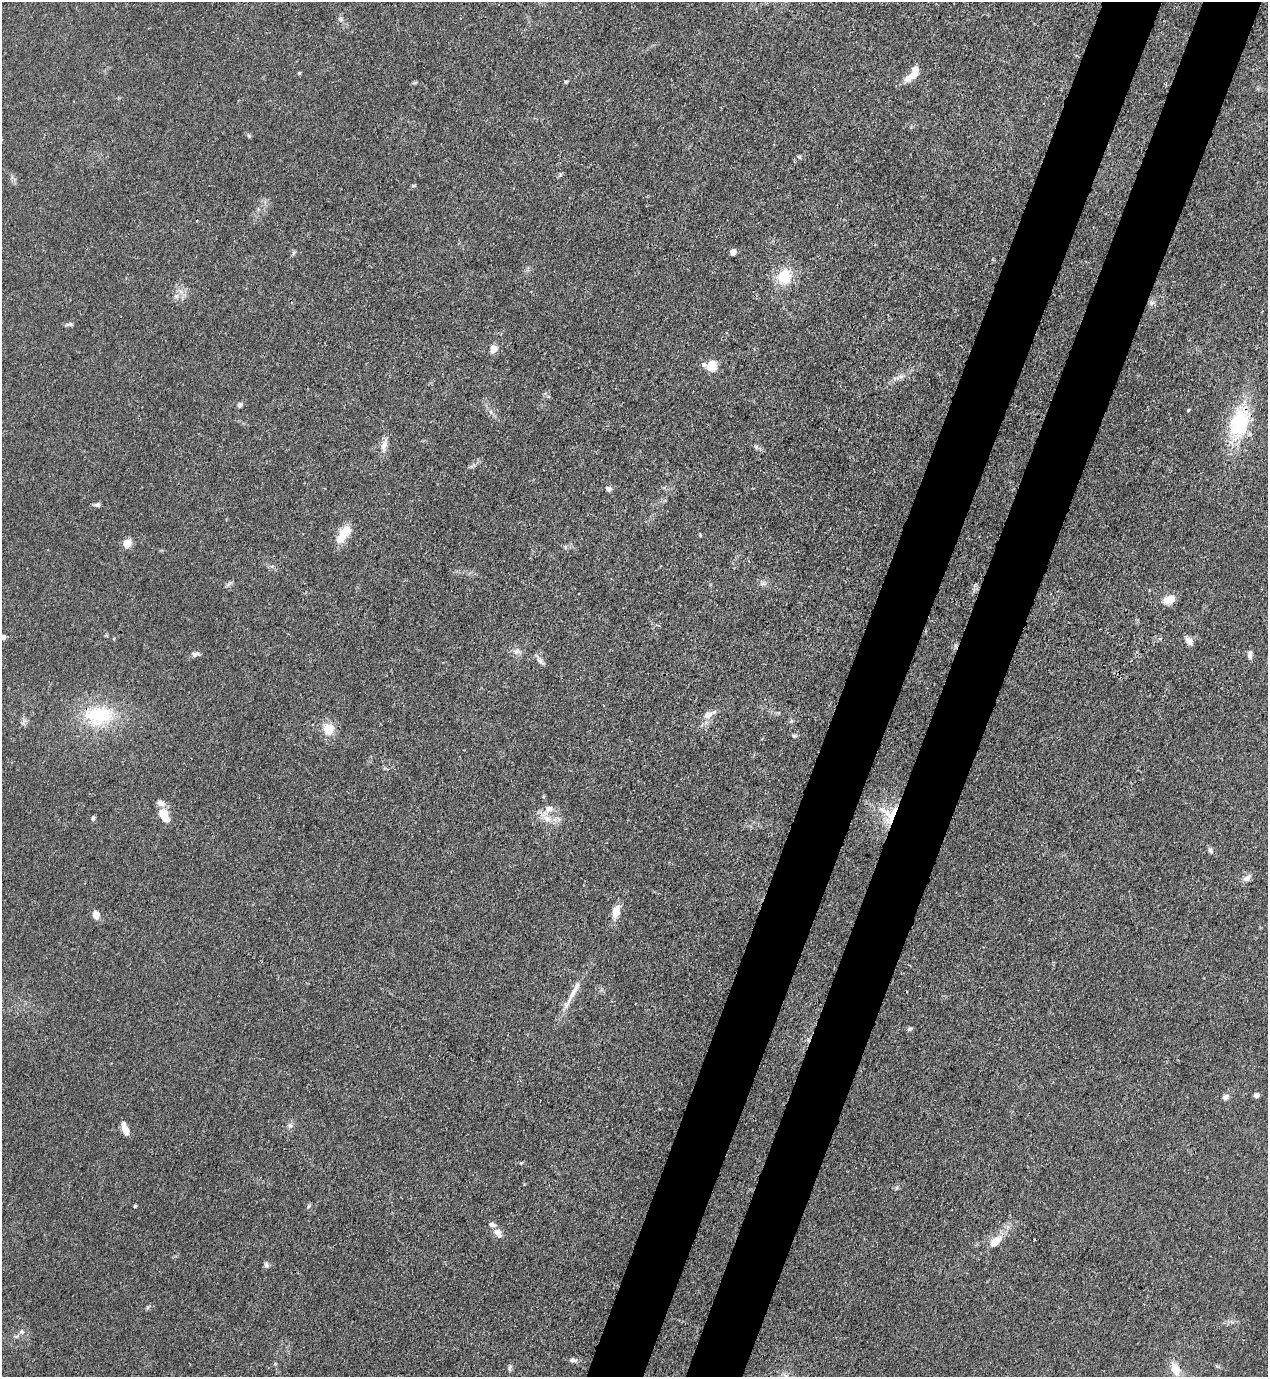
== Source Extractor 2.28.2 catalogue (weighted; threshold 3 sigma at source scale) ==
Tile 10 of 4 x 4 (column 2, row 3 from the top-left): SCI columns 1620-2885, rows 1416-2790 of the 5639 x 5578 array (HDU 1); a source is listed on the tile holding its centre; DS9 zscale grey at full resolution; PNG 1270 x 1379 px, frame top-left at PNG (2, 2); no overlay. Shown black and unused: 9% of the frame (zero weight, under 3 of 4 exposures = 7% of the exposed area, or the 3 px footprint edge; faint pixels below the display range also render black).
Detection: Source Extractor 2.28.2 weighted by HDU 2 'WHT'; one run over the whole footprint, this tile lists its part. Background 0.0149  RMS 0.0024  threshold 0.011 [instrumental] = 3 sigma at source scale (4.5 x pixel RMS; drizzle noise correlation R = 1.50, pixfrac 1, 0.05/0.05 arcsec/px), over >= 5 px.
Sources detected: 68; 3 inside a brighter listed object's ellipse — not listed separately; the other 65 listed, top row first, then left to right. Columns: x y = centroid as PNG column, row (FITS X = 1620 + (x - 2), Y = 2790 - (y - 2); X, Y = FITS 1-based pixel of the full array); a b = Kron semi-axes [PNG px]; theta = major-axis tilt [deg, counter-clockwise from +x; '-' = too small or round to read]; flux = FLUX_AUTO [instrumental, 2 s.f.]
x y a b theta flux
341 19 7 4 -89 0.51
299 73 4 4 - 0.31
911 76 19 7 34 3.5
566 82 4 4 - 0.33
414 83 7 4 18 0.34
248 135 6 4 -71 0.34
799 157 6 5 - 0.33
413 186 6 4 -1 0.29
733 252 6 5 - 1.5
784 277 18 16 76 7.1
176 296 7 5 44 0.67
1152 303 8 7 - 0.82
69 324 11 4 6 0.52
493 349 10 8 77 1.7
711 366 7 6 - 14
239 405 6 5 - 0.71
491 412 6 4 -89 0.49
1239 423 40 22 74 17
384 445 17 8 76 1.8
756 446 6 4 -18 0.49
609 489 7 6 - 0.8
97 505 7 6 - 0.62
343 534 22 10 57 5.1
700 535 5 4 - 0.23
127 543 6 5 - 8.3
763 583 8 6 17 0.72
229 584 9 3 45 0.48
1169 599 15 9 25 2.8
3 637 5 5 - 0.73
1189 641 10 8 -44 1.5
516 651 11 6 53 1
195 654 10 6 15 0.88
1250 654 12 6 -81 0.83
540 661 10 7 -41 1
99 715 38 24 4 17
708 715 12 8 22 1.8
791 721 5 5 - 0.36
328 729 13 12 - 4.2
794 736 7 4 -14 0.43
161 803 11 8 -25 1.2
548 809 12 10 6 2
163 814 8 8 - 4.3
890 815 24 21 -83 8.8
93 818 6 4 61 0.56
547 818 16 9 -15 2.7
1211 850 10 5 -49 0.62
1247 878 11 7 32 1.2
616 912 16 8 70 2.9
96 915 10 8 -79 1.7
572 994 50 6 62 4
910 1029 8 5 18 0.47
1256 1095 5 5 - 1.2
1226 1097 8 7 - 0.89
290 1126 7 6 - 0.7
125 1129 14 6 -71 2.5
521 1163 4 4 - 0.25
135 1206 4 3 - 0.3
309 1206 7 4 45 0.36
498 1232 11 8 -52 1.6
995 1242 15 9 41 3.6
266 1265 8 6 -86 0.62
17 1336 10 5 26 0.75
573 1360 9 6 -6 0.87
510 1368 10 4 86 0.56
1175 1369 18 10 -69 3.5
Overlapping masked pixels (flux is a lower limit): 3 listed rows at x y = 1239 423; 99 715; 890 815
Isophote crosses this tile's border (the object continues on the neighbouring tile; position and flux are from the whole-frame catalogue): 1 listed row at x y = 3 637